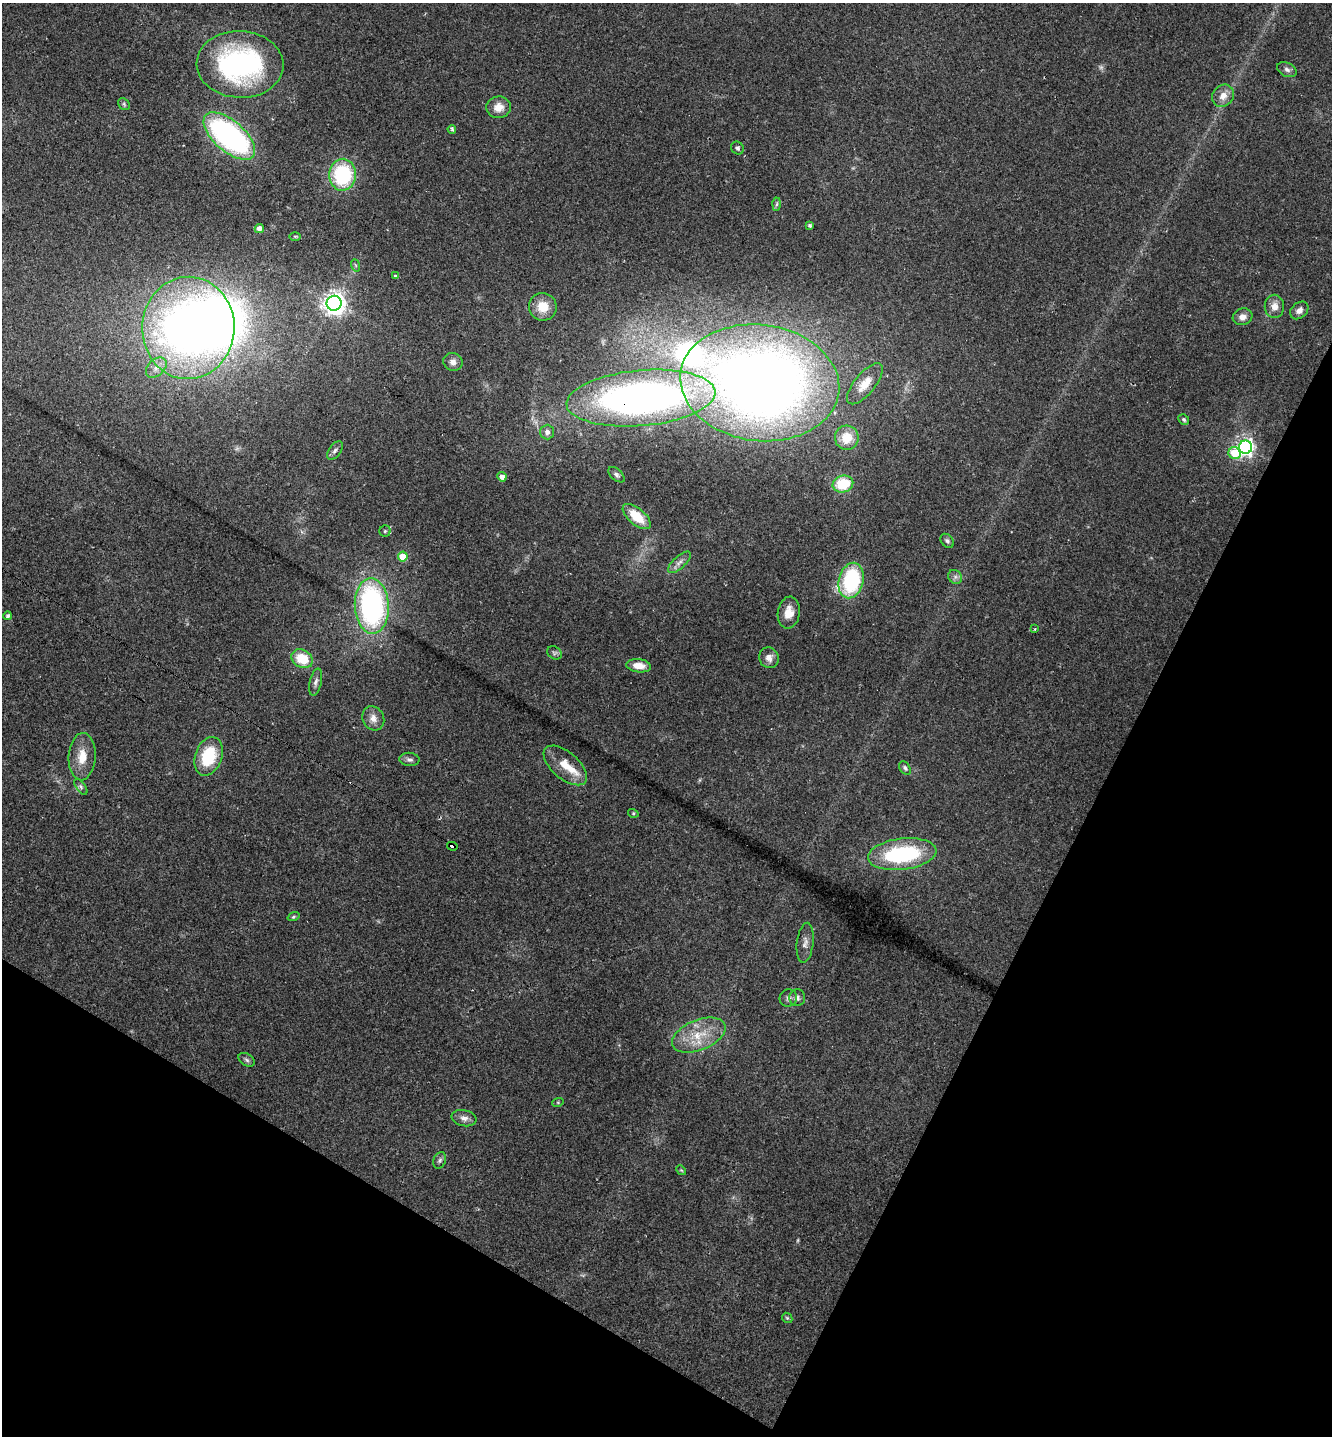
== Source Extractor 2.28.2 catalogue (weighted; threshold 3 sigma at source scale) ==
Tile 15 of 4 x 4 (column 3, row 4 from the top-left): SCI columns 2943-4272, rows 12-1445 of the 5765 x 5746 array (HDU 1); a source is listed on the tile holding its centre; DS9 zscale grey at full resolution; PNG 1334 x 1438 px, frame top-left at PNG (2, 3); each listed source drawn as its Kron ellipse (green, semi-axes under 4 px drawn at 4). Shown black and unused: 26% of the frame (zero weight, under 2 of 3 exposures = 1% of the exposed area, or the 3 px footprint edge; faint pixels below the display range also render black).
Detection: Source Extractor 2.28.2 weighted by HDU 2 'WHT'; one run over the whole footprint, this tile lists its part. Background 0.0567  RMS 0.0073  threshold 0.0329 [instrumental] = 3 sigma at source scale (4.5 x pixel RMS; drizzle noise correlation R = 1.50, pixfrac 1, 0.05/0.05 arcsec/px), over >= 5 px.
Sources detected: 79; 3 too faint to see at this stretch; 1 inside a brighter object's white glare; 1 cosmic-ray / hot-pixel residue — neither listed nor drawn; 2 inside a brighter listed object's ellipse — not listed separately; the other 72 listed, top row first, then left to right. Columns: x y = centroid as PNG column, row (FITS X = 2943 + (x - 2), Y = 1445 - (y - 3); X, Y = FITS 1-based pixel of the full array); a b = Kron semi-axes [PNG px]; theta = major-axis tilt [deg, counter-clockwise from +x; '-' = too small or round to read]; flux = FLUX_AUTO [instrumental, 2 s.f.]
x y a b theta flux
240 64 43 33 -3 150
1287 70 10 7 -27 2.5
1223 96 12 10 48 6.4
124 104 6 5 - 1.3
499 107 12 11 - 8.1
452 129 4 3 - 1.1
229 136 31 15 -41 170
737 148 7 6 - 1.8
343 175 16 13 86 59
777 204 6 4 87 1.2
810 225 4 3 - 1.5
259 229 4 4 - 3.8
295 236 6 4 -1 0.85
355 265 6 4 -70 0.9
396 276 3 3 - 3
334 303 7 7 - 560
1274 306 12 9 -89 6.3
543 307 14 13 - 13
1299 310 10 7 42 3.9
1242 317 10 8 17 4.8
188 328 51 46 89 430
453 362 10 8 -21 3.8
156 368 12 8 43 4.8
760 383 80 58 -7 880
865 384 25 10 51 13
641 398 75 28 5 430
1184 420 6 5 - 1.3
547 432 7 7 - 3.1
847 438 12 12 - 14
1246 447 6 6 - 270
335 450 10 6 54 2.5
1235 453 6 6 - 23
616 475 10 5 -41 1.8
502 477 4 4 - 3.8
843 484 10 8 15 26
637 516 17 8 -40 19
385 531 5 5 - 1.2
947 541 8 5 -50 1.6
403 557 5 5 - 16
679 562 14 6 42 3.7
955 577 7 6 - 2.3
851 581 18 12 75 71
372 606 28 17 -87 170
789 613 16 11 82 8.8
8 616 4 4 - 1.9
1035 629 3 3 - 0.95
554 653 8 6 -35 1.7
769 658 10 9 - 5
302 659 11 9 -28 20
639 666 12 6 -7 8.7
316 682 14 6 77 2.9
373 718 12 10 -61 5.6
209 756 20 13 71 34
82 757 24 13 87 13
409 759 10 6 -8 2.5
565 765 26 13 -40 14
905 768 7 5 -55 1.6
81 787 9 4 -55 1.7
633 813 5 3 - 0.72
452 846 5 3 - 91
902 854 34 15 7 71
294 917 6 4 20 0.92
805 943 20 8 83 4.8
788 998 9 8 - 2.6
797 998 8 8 - 2.7
699 1035 28 15 22 21
247 1060 9 6 -32 1.8
558 1102 6 4 18 0.85
464 1118 13 8 -13 4
440 1160 8 6 69 1.8
681 1170 5 4 - 0.77
787 1318 6 4 -43 0.99
Overlapping masked pixels (flux is a lower limit): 2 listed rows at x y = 641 398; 452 846